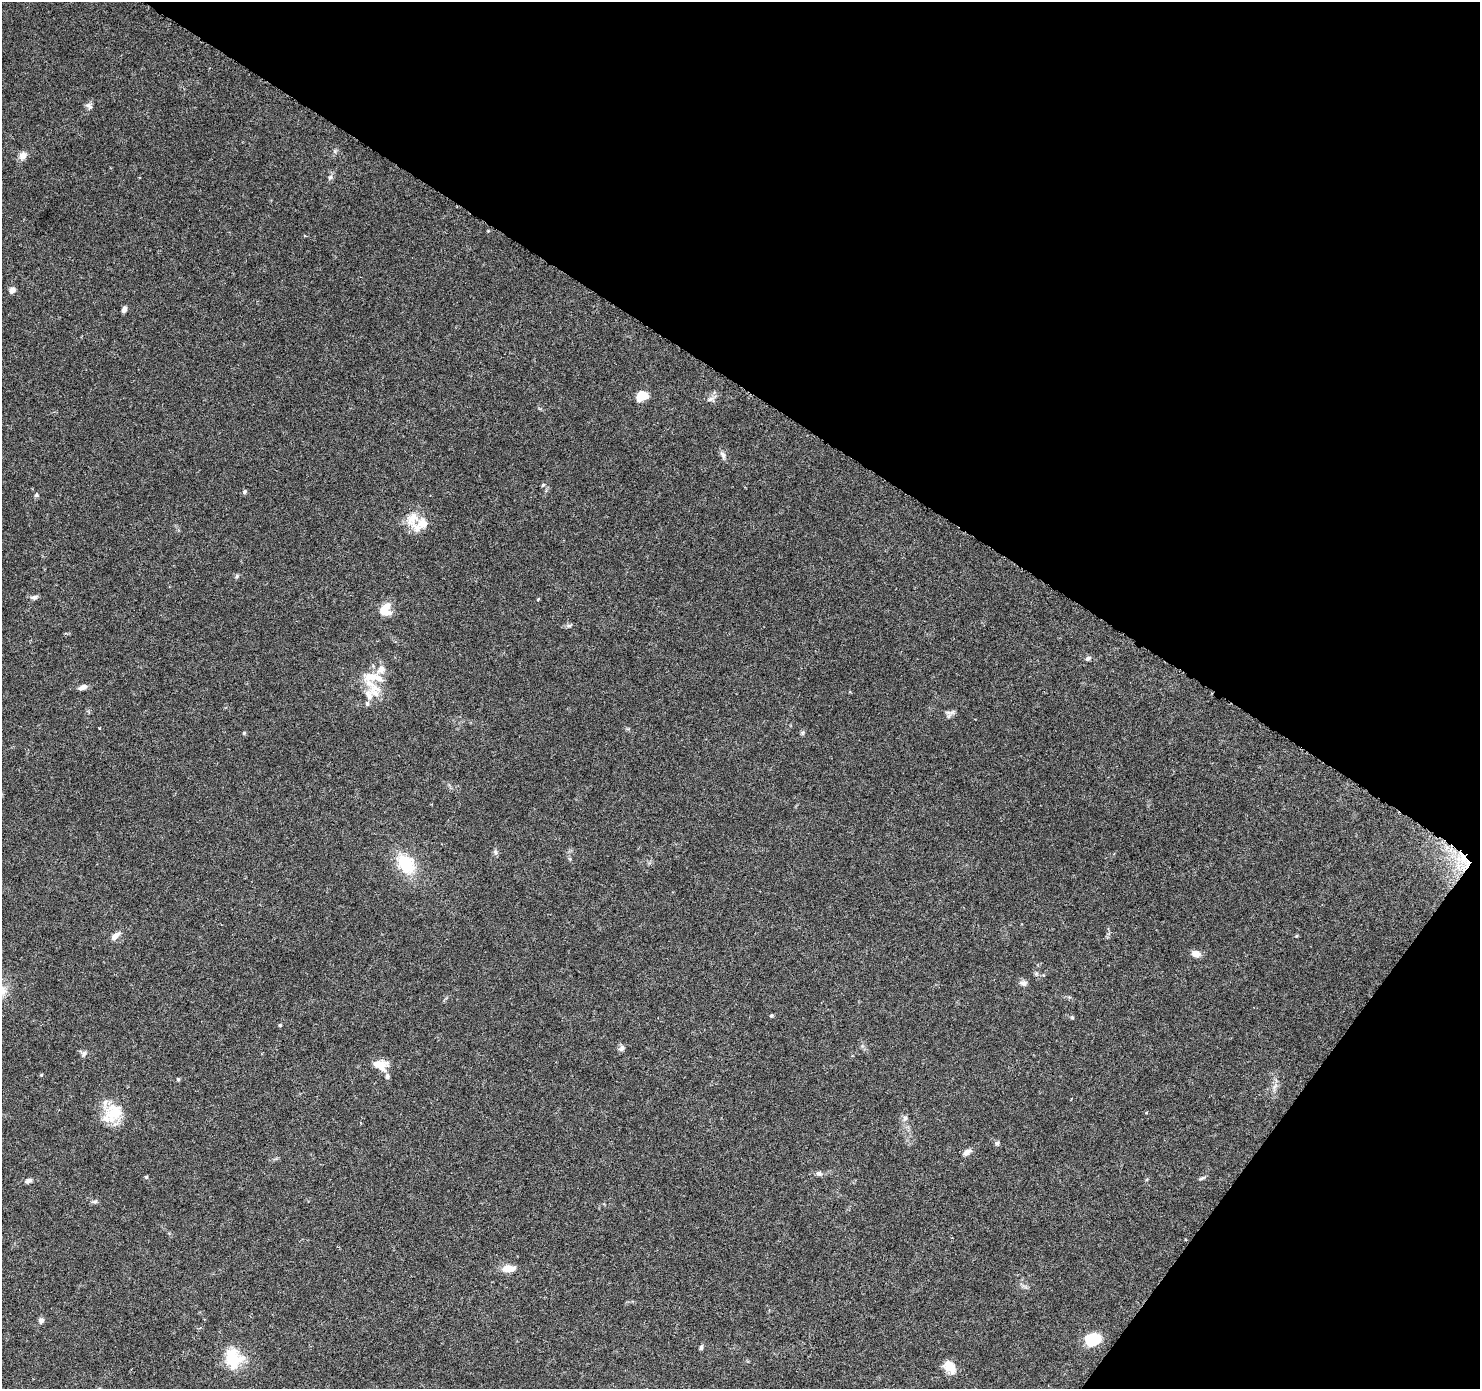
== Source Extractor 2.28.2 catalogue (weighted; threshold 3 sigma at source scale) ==
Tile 8 of 4 x 4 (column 4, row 2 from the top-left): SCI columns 4453-5930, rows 3030-4416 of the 5937 x 5994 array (HDU 1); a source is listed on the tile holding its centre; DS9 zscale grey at full resolution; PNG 1482 x 1391 px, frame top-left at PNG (2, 2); no overlay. Shown black and unused: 33% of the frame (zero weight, under 3 of 6 exposures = <1% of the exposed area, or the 3 px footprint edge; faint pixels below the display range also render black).
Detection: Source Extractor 2.28.2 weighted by HDU 2 'WHT'; one run over the whole footprint, this tile lists its part. Background 0.0521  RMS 0.0026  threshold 0.0105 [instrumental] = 3 sigma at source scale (4.09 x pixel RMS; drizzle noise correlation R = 1.36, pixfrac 0.8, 0.0396/0.0396 arcsec/px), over >= 5 px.
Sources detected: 66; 7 inside a brighter listed object's ellipse — not listed separately; the other 59 listed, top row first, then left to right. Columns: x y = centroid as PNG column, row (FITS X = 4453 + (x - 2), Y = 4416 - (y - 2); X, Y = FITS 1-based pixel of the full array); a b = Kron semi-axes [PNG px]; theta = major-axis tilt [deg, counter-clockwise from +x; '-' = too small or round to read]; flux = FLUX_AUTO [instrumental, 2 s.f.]
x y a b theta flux
89 106 10 7 -36 0.78
335 151 5 5 - 0.41
23 156 10 8 47 1.5
330 177 8 5 40 0.55
12 290 7 6 - 1
124 309 6 5 - 1
641 395 9 7 24 5.6
710 399 9 6 27 0.82
723 455 13 6 -65 0.89
543 485 6 4 45 0.28
244 492 6 5 - 0.47
36 495 7 5 -13 0.43
412 519 23 15 48 4.4
237 576 6 5 - 0.39
34 597 9 6 10 0.77
386 607 18 11 -62 3.1
569 626 8 4 8 0.53
1088 658 7 5 32 0.61
373 677 31 11 -7 4.3
82 687 10 5 24 1.1
375 693 19 9 -42 2.6
367 704 7 5 -88 0.49
950 713 12 8 43 0.92
100 728 3 2 - 0.15
244 733 5 4 - 0.26
802 733 7 4 71 0.39
495 852 8 6 -50 0.53
1463 859 20 17 29 7.5
406 864 25 17 -53 9.8
115 936 15 7 40 1.4
1196 954 10 7 -12 1.9
1036 973 6 5 - 0.41
1023 983 10 7 -7 0.93
3 991 12 12 - 2.3
771 1015 4 4 - 0.35
1072 1017 5 5 - 0.3
280 1025 5 4 - 0.25
622 1048 9 7 50 0.78
84 1054 9 6 58 0.7
381 1065 16 13 -14 3.1
41 1075 4 3 - 0.21
178 1079 5 4 - 0.32
1275 1086 9 4 53 0.73
1147 1112 4 2 - 0.2
114 1113 31 23 -58 7.7
905 1118 9 6 71 0.78
997 1143 6 6 - 0.55
967 1152 12 6 35 1.3
819 1173 9 7 -16 0.71
146 1177 5 4 - 0.28
1202 1178 10 4 20 0.45
28 1181 9 5 20 0.84
94 1201 10 4 13 0.47
508 1268 14 7 2 3.2
41 1321 8 7 - 0.8
1092 1339 15 12 19 8.3
701 1347 7 4 81 0.48
233 1358 26 22 -77 8.1
949 1367 17 11 -46 3.3
Overlapping masked pixels (flux is a lower limit): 1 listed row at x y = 1463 859
Isophote crosses this tile's border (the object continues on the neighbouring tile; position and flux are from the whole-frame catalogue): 1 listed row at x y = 3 991